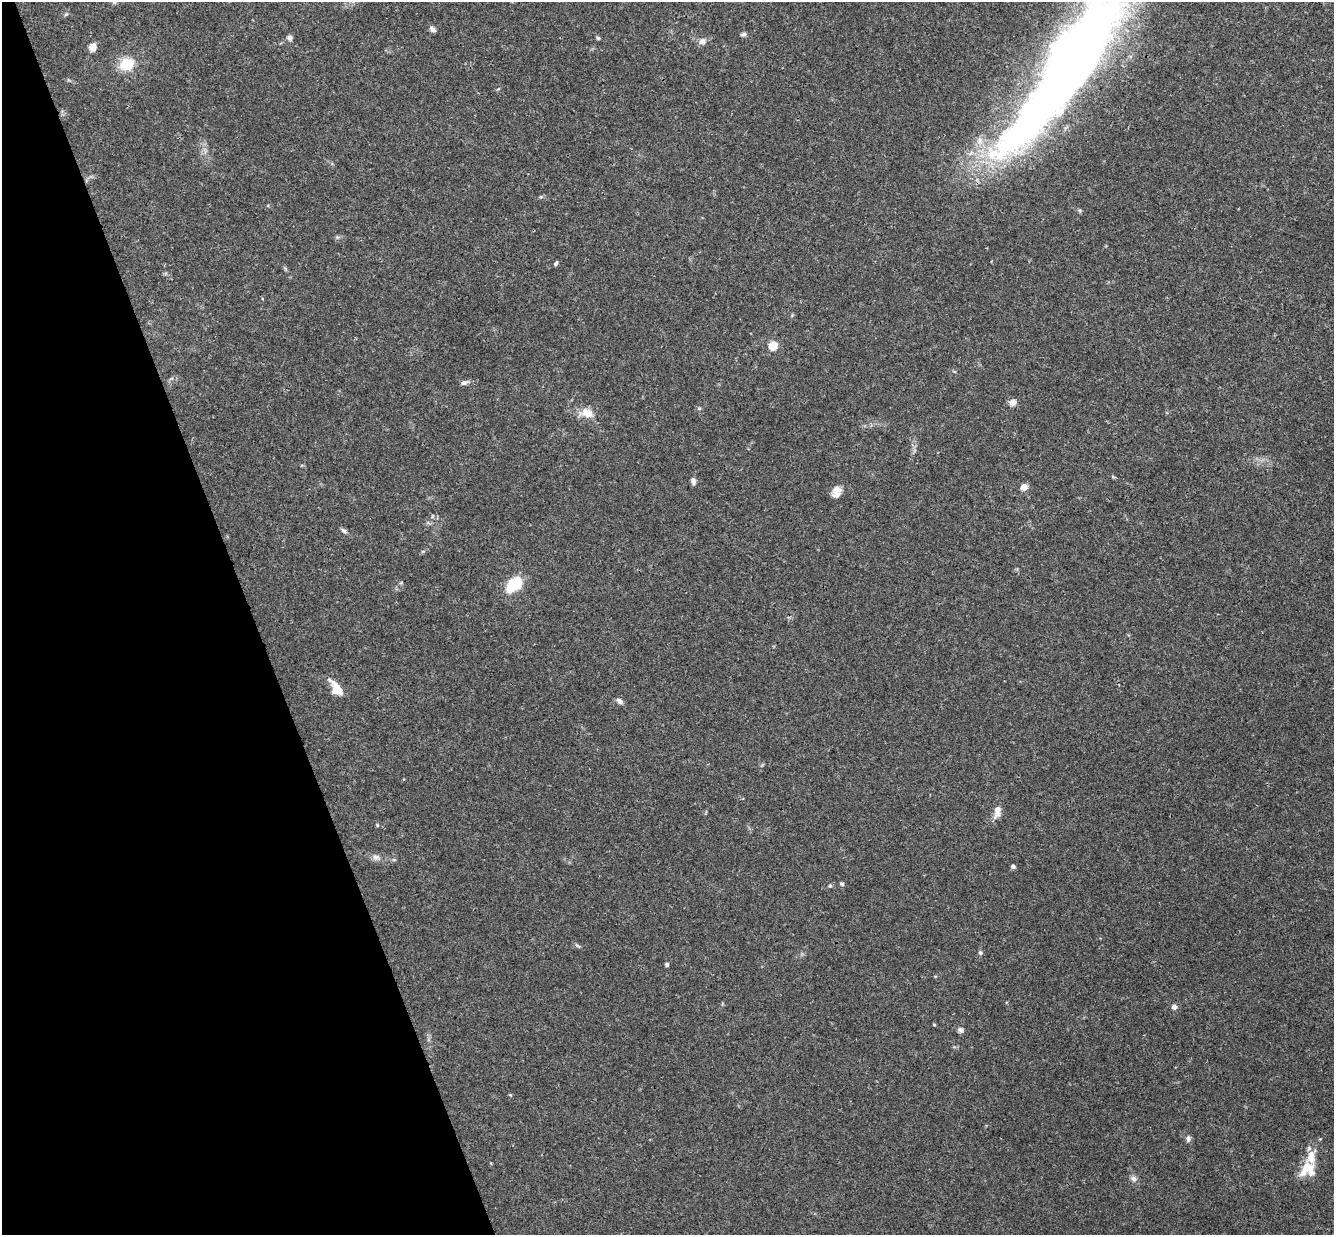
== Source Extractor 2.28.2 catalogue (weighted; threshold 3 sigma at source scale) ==
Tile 5 of 4 x 4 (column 1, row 2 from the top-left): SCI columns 57-1388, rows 2758-3990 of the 5440 x 5389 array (HDU 1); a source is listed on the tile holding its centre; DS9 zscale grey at full resolution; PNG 1336 x 1237 px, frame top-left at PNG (2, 2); no overlay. Shown black and unused: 19% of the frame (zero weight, under 3 of 4 exposures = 6% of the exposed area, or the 3 px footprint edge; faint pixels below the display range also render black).
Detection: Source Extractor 2.28.2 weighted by HDU 2 'WHT'; one run over the whole footprint, this tile lists its part. Background 0.0253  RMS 0.0024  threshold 0.0108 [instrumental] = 3 sigma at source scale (4.5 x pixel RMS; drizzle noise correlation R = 1.50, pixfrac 1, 0.05/0.05 arcsec/px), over >= 5 px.
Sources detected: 46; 2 inside a brighter object's white glare — not listed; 3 inside a brighter listed object's ellipse — not listed separately; the other 41 listed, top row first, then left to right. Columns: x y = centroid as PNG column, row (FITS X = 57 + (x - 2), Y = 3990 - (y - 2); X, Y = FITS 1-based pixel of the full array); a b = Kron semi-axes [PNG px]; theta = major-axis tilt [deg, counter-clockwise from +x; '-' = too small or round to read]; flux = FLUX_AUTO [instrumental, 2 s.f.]
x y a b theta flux
115 2 7 4 71 0.37
66 14 6 4 43 0.32
432 29 10 6 -38 0.71
743 34 8 5 17 0.56
289 38 7 6 - 0.77
598 38 5 5 - 0.34
702 41 9 9 - 1.1
93 47 9 8 - 1.6
1075 54 152 50 52 230
127 64 14 12 12 6.4
337 237 6 4 -17 0.35
556 263 6 4 55 0.4
773 346 5 5 - 9.6
464 382 11 5 17 0.82
1013 402 7 6 - 1.6
699 408 6 4 -17 0.29
587 413 17 11 -28 2.9
693 481 9 6 -76 0.79
1024 487 5 4 - 3.4
837 494 13 11 -4 1.5
343 530 9 5 -37 0.53
515 584 16 10 41 10
338 689 29 7 -51 2.9
619 701 9 6 -37 0.9
997 811 18 8 78 2
377 825 5 4 - 0.26
376 857 10 8 -3 1
1013 866 4 4 - 0.74
842 884 6 5 - 0.37
830 886 5 4 - 0.27
577 945 9 3 -30 0.4
980 953 6 5 - 0.41
667 964 4 4 - 0.51
1174 1007 5 5 - 0.96
934 1025 5 3 - 0.2
960 1030 8 7 - 0.65
510 1095 5 4 - 0.23
1188 1139 8 6 -87 0.73
1311 1157 46 10 -88 4.3
1302 1174 10 6 7 1.3
1134 1178 8 7 - 0.86
Overlapping masked pixels (flux is a lower limit): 1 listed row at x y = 1075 54
Isophote crosses this tile's border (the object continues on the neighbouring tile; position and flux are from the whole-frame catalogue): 2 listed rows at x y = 115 2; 1075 54